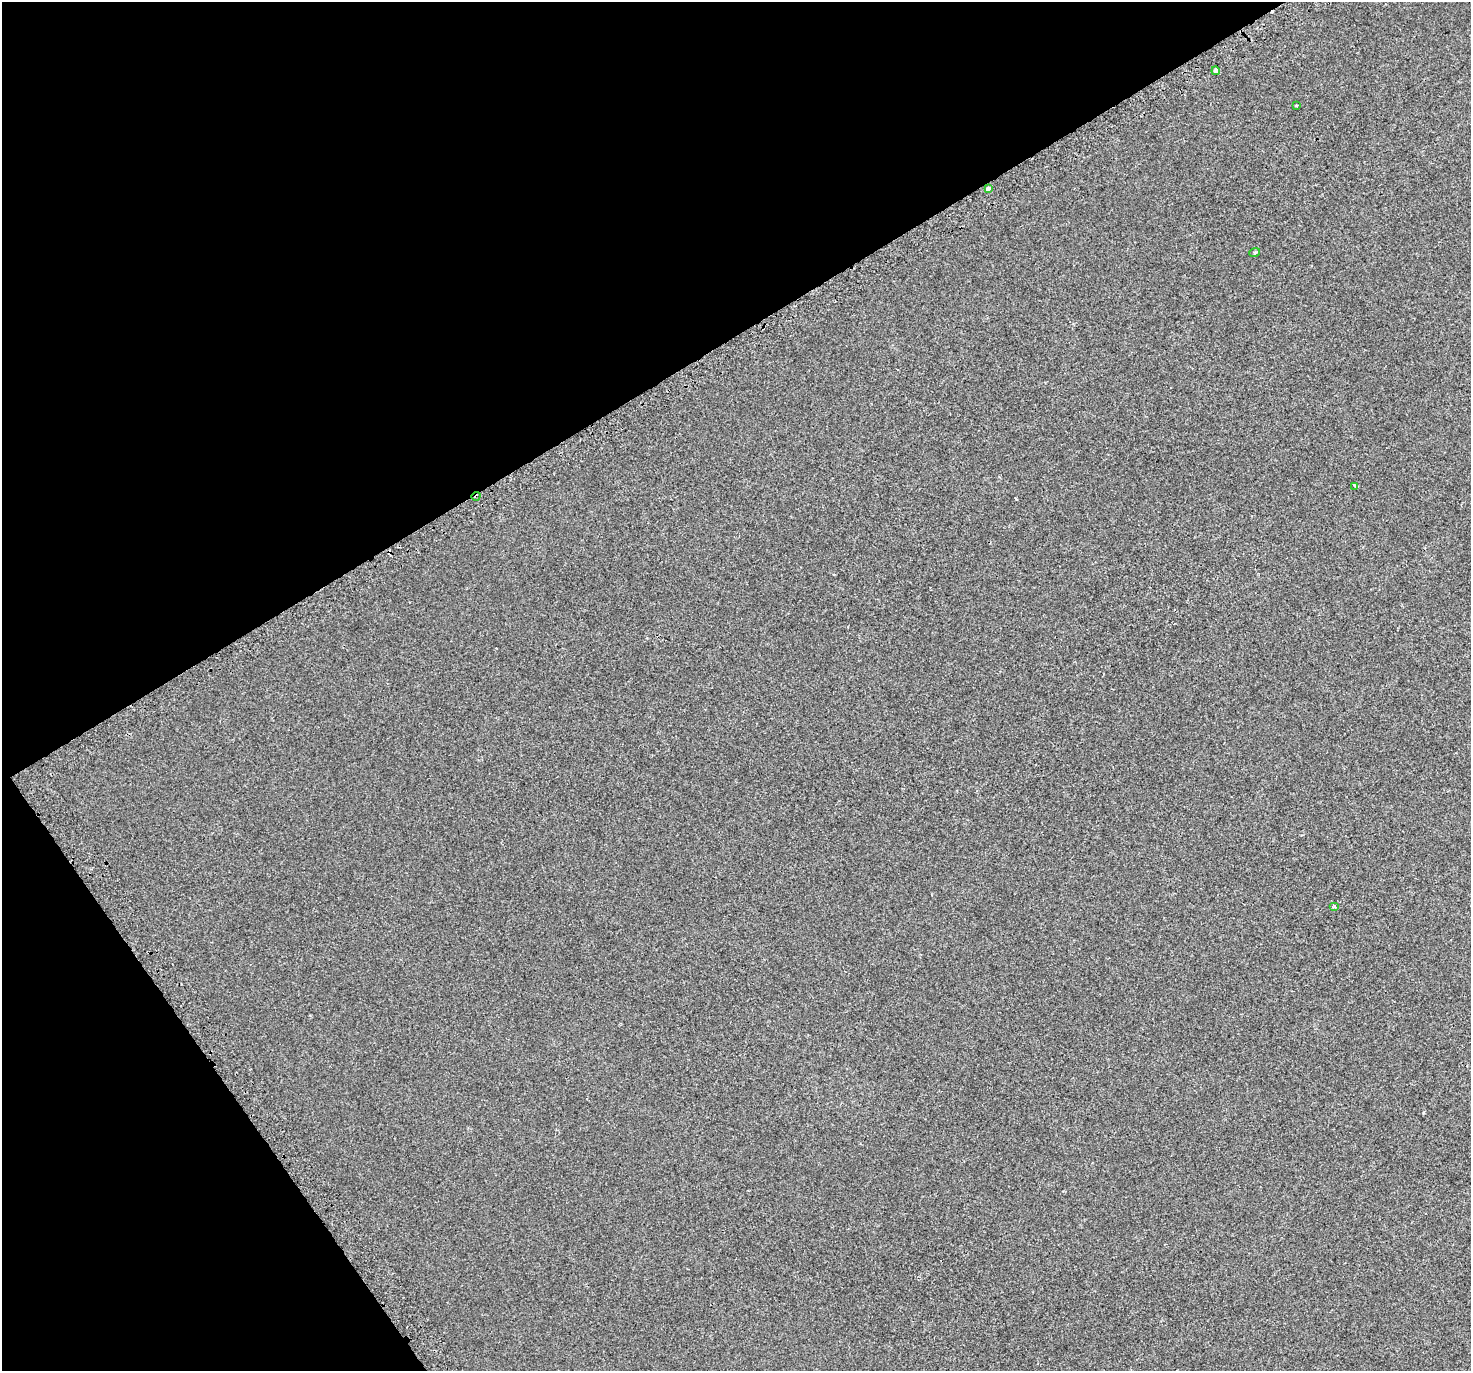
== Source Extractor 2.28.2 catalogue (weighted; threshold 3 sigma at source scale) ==
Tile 5 of 4 x 4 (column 1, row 2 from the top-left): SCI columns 50-1518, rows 2975-4343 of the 5984 x 5889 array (HDU 1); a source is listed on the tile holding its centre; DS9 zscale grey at full resolution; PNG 1473 x 1373 px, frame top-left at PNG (2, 2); each listed source drawn as its Kron ellipse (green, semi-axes under 4 px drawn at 4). Shown black and unused: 31% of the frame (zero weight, under 2 of 3 exposures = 3% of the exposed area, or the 3 px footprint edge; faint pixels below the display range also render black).
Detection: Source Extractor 2.28.2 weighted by HDU 2 'WHT'; one run over the whole footprint, this tile lists its part. Background 4.24e-04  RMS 0.0056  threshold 0.0251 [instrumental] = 3 sigma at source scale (4.5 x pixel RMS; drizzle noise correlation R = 1.50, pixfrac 1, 0.0396/0.0396 arcsec/px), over >= 5 px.
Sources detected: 8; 1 cosmic-ray / hot-pixel residue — neither listed nor drawn; the other 7 listed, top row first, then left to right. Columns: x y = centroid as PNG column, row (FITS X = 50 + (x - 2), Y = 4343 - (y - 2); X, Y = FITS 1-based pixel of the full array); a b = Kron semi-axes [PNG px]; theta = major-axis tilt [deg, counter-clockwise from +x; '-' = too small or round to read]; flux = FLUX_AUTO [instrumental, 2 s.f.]
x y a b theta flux
1216 71 4 3 - 4.3
1296 105 4 3 - 0.55
988 189 3 3 - 5.8
1255 252 5 3 - 0.55
1355 486 3 3 - 1
476 496 4 2 - 1.2
1334 907 5 3 - 0.77
Overlapping masked pixels (flux is a lower limit): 1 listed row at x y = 476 496